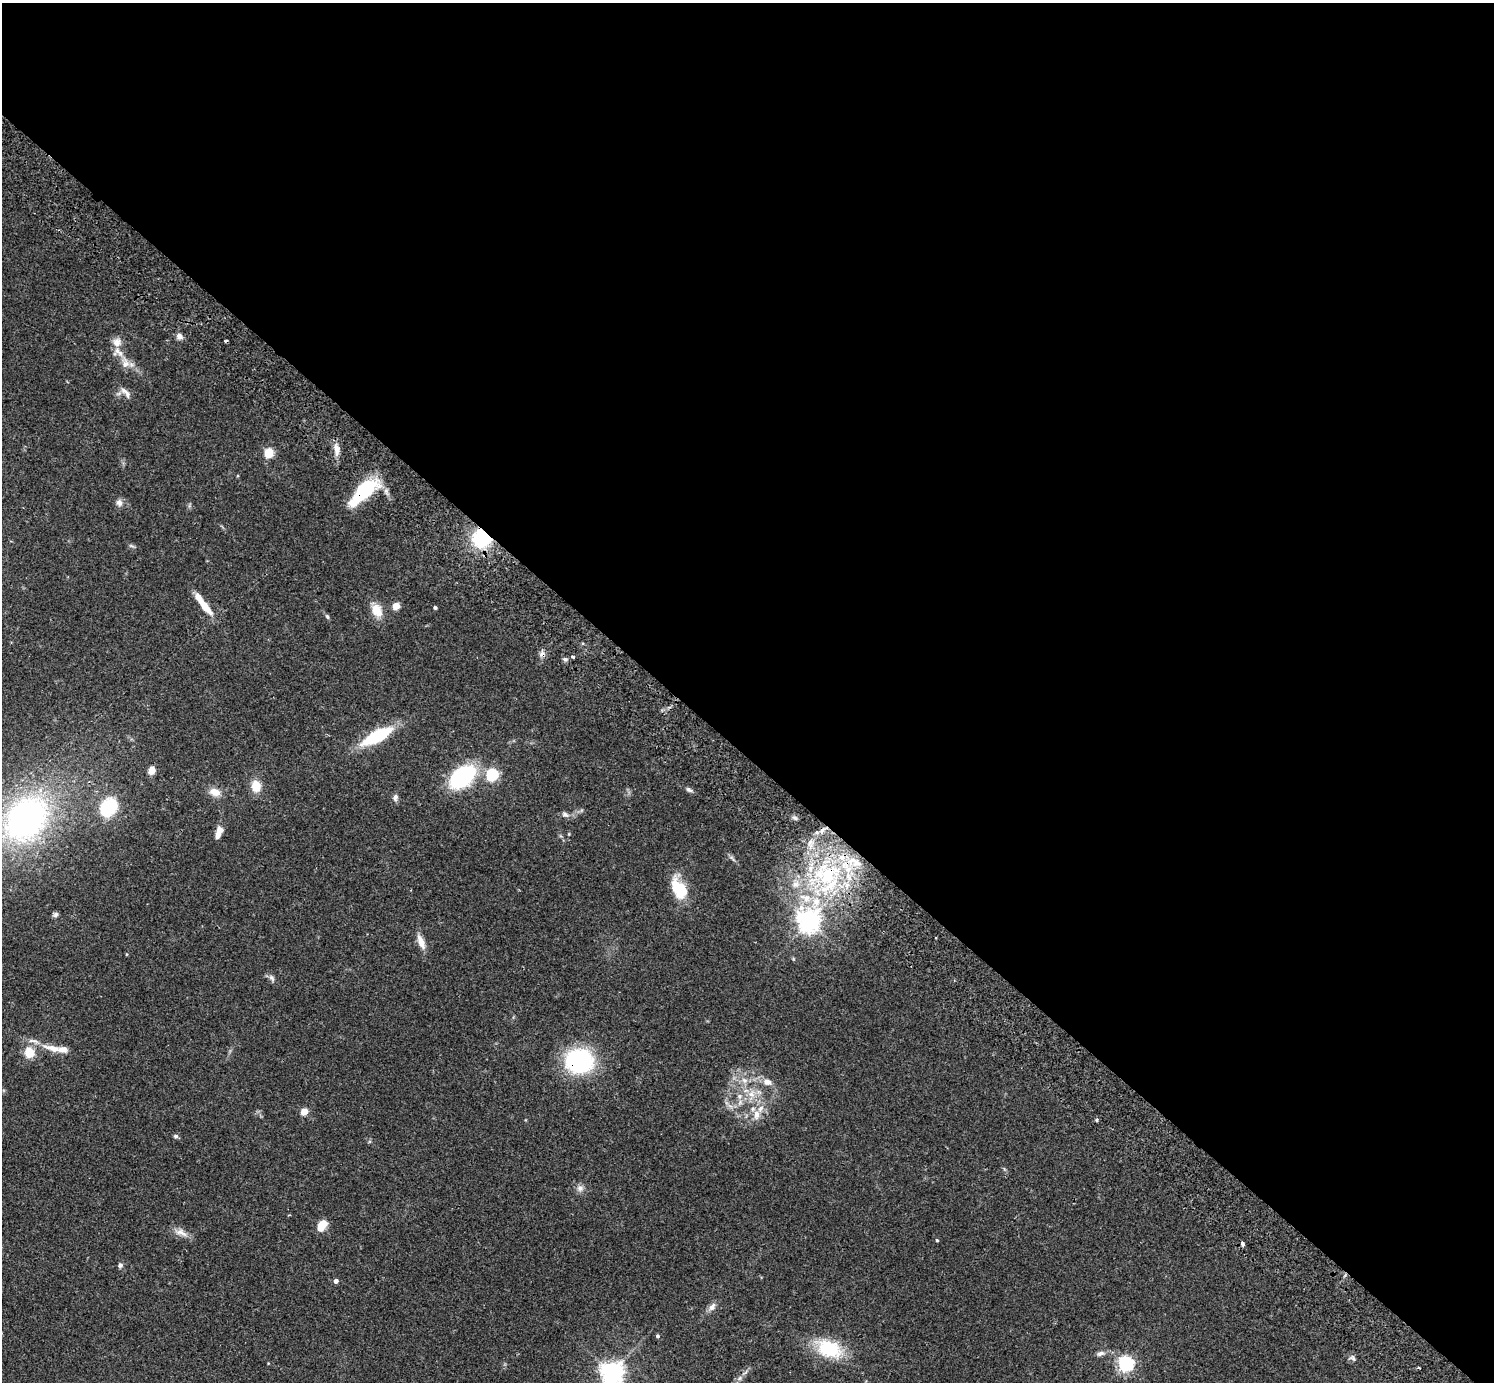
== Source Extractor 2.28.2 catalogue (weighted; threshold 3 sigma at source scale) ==
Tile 3 of 4 x 4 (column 3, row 1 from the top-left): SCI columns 3032-4523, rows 4484-5863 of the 6059 x 6069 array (HDU 1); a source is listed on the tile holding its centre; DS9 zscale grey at full resolution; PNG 1496 x 1384 px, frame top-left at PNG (2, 3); no overlay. Shown black and unused: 55% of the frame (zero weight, under 2 of 3 exposures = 3% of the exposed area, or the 3 px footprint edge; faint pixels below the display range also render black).
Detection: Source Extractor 2.28.2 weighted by HDU 2 'WHT'; one run over the whole footprint, this tile lists its part. Background 0.108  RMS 0.0064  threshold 0.0289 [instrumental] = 3 sigma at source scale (4.5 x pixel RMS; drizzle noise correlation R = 1.50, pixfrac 1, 0.05/0.05 arcsec/px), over >= 5 px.
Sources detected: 72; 4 cosmic-ray / hot-pixel residue — not listed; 6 inside a brighter listed object's ellipse — not listed separately; the other 62 listed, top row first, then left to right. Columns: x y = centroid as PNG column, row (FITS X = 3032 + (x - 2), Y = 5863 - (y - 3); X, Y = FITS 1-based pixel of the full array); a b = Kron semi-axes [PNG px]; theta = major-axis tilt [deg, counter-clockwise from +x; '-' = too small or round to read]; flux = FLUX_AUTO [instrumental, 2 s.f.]
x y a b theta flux
179 336 8 7 - 3.1
117 342 13 12 - 6
125 363 15 11 85 5.8
126 392 18 6 -47 3.6
336 449 17 7 -86 4.7
269 453 5 5 - 34
362 492 38 13 44 39
119 502 9 9 - 2.9
482 538 15 13 -24 43
131 546 9 3 -21 0.98
204 606 19 6 -51 14
396 606 5 4 - 15
435 607 4 3 - 1.2
376 610 16 12 -61 9.5
327 616 6 5 - 1.1
573 657 3 3 - 1.2
565 659 6 4 -1 1.2
377 736 35 11 28 36
152 770 9 7 74 4.9
492 774 6 5 - 76
462 777 22 14 38 89
256 786 10 9 - 11
689 790 10 5 -29 1.7
215 792 13 9 -17 6.5
395 797 9 7 79 2.1
108 807 22 16 50 31
565 815 9 6 -31 2.2
26 818 56 42 49 180
219 832 15 7 74 5.6
732 858 11 4 -54 1.5
828 875 36 32 48 78
679 889 24 13 -60 23
55 915 7 6 - 1.4
809 921 9 8 - 410
421 942 17 7 -67 6.7
271 978 11 6 -53 2.1
53 1048 29 9 -16 9.5
29 1052 12 10 -80 11
579 1061 24 20 -2 84
744 1080 9 8 - 3.7
767 1082 12 9 -18 4.8
751 1094 11 10 - 6.7
739 1096 8 7 - 2.8
304 1111 5 4 - 15
756 1115 14 9 83 5.9
1097 1120 4 4 - 0.87
176 1136 6 5 - 1.2
580 1188 9 9 - 3
322 1226 11 7 57 10
181 1232 20 8 -20 5.1
937 1240 3 3 - 0.71
1243 1244 4 3 - 3.2
120 1265 6 6 - 1.7
336 1281 4 4 - 2.5
712 1307 12 8 52 3.1
658 1336 4 4 - 1.2
829 1349 24 16 -22 38
1100 1353 12 6 19 2.4
1353 1358 10 7 -48 1.9
1125 1364 6 6 - 180
612 1373 8 8 - 400
740 1378 6 5 - 1.5
Overlapping masked pixels (flux is a lower limit): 4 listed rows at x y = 362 492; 482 538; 828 875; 579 1061
Isophote crosses this tile's border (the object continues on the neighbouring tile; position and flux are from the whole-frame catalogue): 1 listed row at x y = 612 1373
Unlisted compact peaks at least as high as the median listed source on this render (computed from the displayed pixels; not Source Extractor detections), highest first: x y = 795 818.